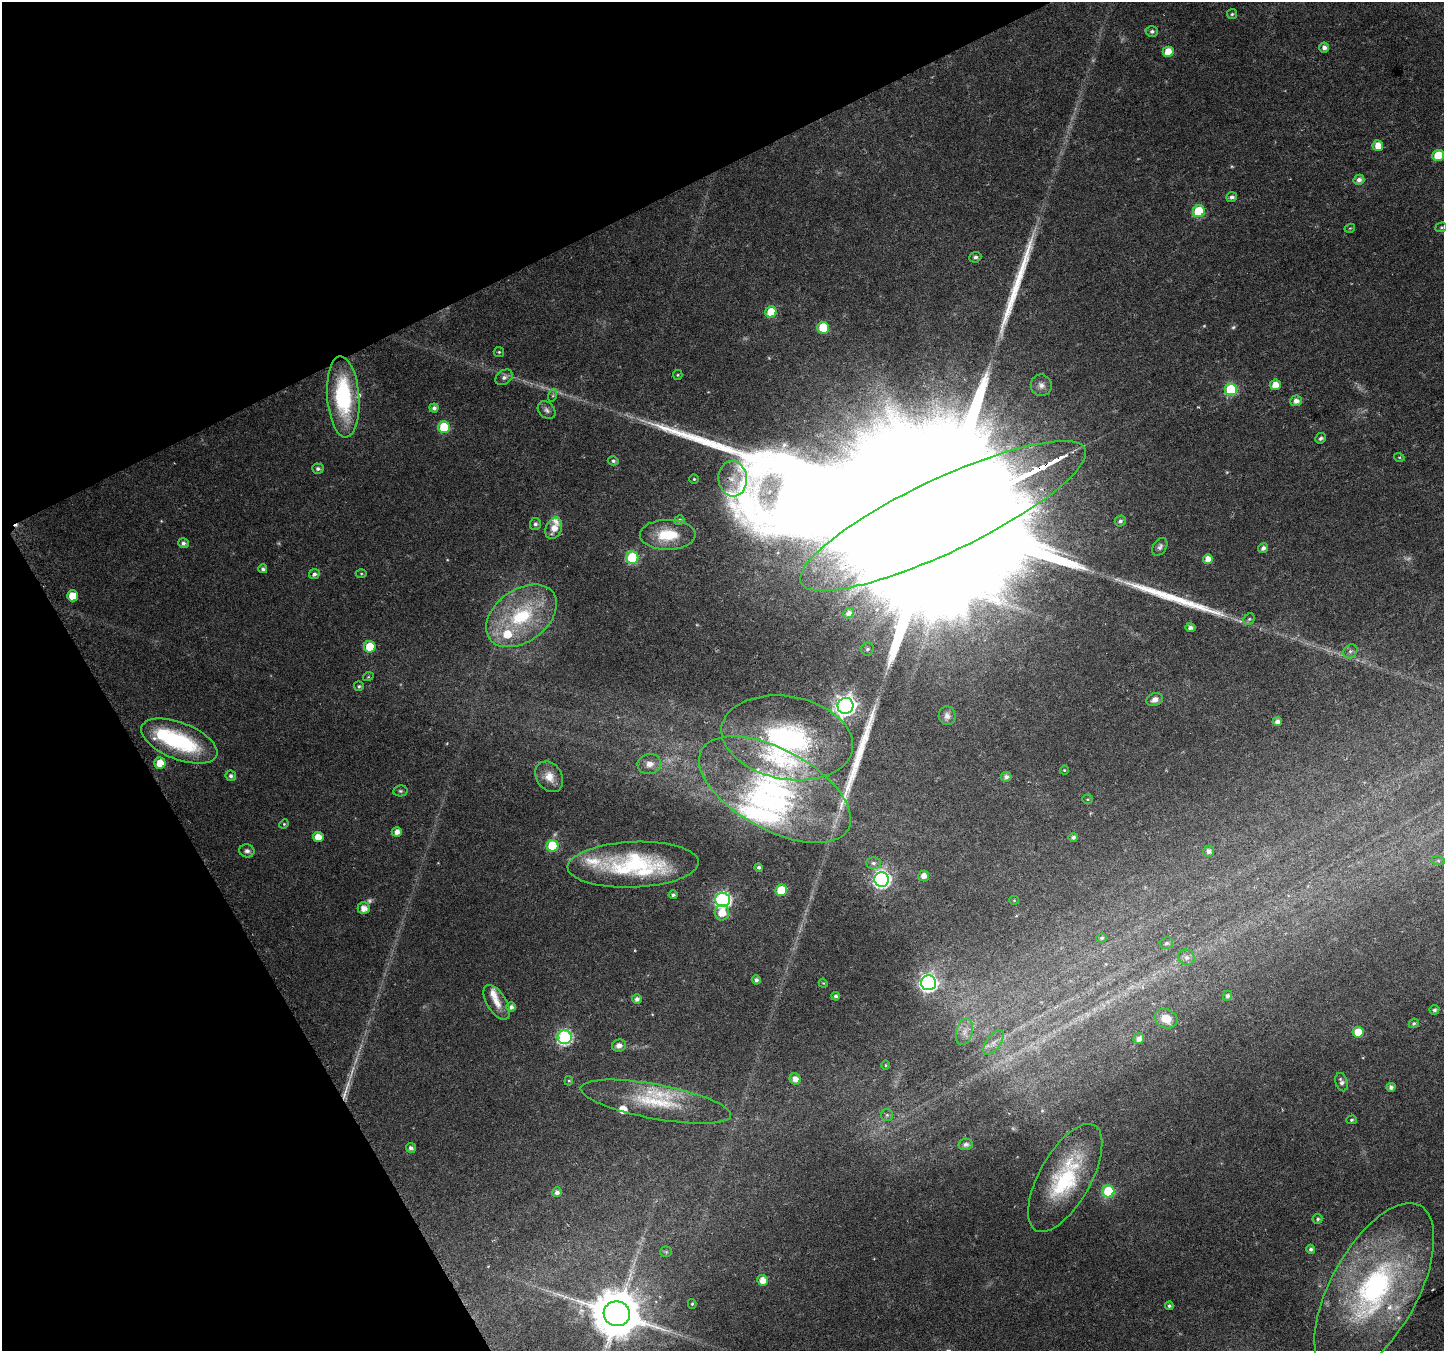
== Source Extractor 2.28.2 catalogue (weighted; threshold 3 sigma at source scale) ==
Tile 5 of 4 x 4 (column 1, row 2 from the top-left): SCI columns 11-1452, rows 2866-4214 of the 5792 x 5669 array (HDU 1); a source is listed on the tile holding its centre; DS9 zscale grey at full resolution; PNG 1446 x 1353 px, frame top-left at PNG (2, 2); each listed source drawn as its Kron ellipse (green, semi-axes under 4 px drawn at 4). Shown black and unused: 25% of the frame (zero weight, under 5 of 9 exposures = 1% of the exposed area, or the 3 px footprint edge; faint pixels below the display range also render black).
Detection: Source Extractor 2.28.2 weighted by HDU 2 'WHT'; one run over the whole footprint, this tile lists its part. Background 0.0131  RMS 0.0021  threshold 0.0087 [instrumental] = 3 sigma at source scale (4.09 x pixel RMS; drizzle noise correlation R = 1.36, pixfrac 0.8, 0.0396/0.0396 arcsec/px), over >= 5 px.
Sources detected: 155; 5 too faint to see at this stretch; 1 inside a brighter object's white glare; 1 cosmic-ray / hot-pixel residue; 4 long thin detections or spike segments (spike, bleed or trail) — neither listed nor drawn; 13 inside a brighter listed object's ellipse — not listed separately; the other 131 listed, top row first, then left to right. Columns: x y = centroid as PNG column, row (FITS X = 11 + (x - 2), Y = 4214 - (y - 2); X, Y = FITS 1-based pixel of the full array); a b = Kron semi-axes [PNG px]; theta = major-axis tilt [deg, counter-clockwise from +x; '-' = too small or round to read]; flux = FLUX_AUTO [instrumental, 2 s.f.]
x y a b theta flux
1232 14 5 5 - 0.33
1152 31 6 5 - 0.52
1324 47 5 5 - 0.86
1168 52 5 5 - 3.6
1378 146 5 5 - 2.9
1438 155 6 5 - 5.1
1359 180 5 5 - 0.9
1231 197 5 4 - 0.66
1199 211 6 6 - 12
1441 227 6 4 19 0.29
1350 228 5 3 - 0.19
975 257 6 5 - 0.55
771 312 6 5 - 5.5
823 328 6 6 - 8.9
499 352 5 5 - 0.3
678 375 5 4 - 0.23
504 377 9 7 32 0.86
1041 385 11 10 - 1.2
1275 385 5 5 - 2.2
1231 389 6 6 - 15
553 395 6 4 73 0.32
343 397 40 16 -86 21
1296 401 6 5 - 1.2
434 408 4 4 - 0.72
547 410 10 7 -45 0.75
444 427 6 6 - 9.4
1321 438 6 5 - 0.52
1399 457 5 3 - 0.21
613 461 5 4 - 0.45
318 469 6 5 - 0.54
694 479 5 5 - 0.27
733 479 18 14 -84 3.1
943 516 157 36 25 66000
679 520 5 4 - 0.46
1120 521 6 5 - 0.54
535 524 6 5 - 0.53
554 528 11 8 68 2.2
668 535 28 15 0 7.3
183 543 5 5 - 0.71
1160 547 10 6 57 0.64
1263 548 5 4 - 0.8
632 558 6 6 - 16
1208 559 5 5 - 1.9
263 569 4 4 - 0.54
314 574 5 5 - 0.69
361 574 5 3 - 0.22
72 596 5 5 - 3.4
849 613 5 5 - 0.47
521 616 39 26 36 18
1249 619 6 5 - 0.36
1190 628 5 4 - 0.68
370 647 6 6 - 6
867 649 6 6 - 0.56
1350 651 8 6 43 0.66
368 677 5 3 - 0.18
359 686 5 5 - 0.3
1155 699 8 6 21 1
845 706 8 8 - 130
947 716 9 8 - 0.87
1277 722 5 4 - 1.1
787 738 66 41 -11 33
179 741 40 18 -21 20
160 763 5 5 - 3.1
649 764 12 10 8 1.8
1064 770 4 4 - 0.21
231 776 5 5 - 0.59
549 777 16 12 -57 2.4
1006 777 5 5 - 0.74
775 789 83 40 -28 43
400 791 7 5 11 0.4
1087 799 5 4 - 0.27
284 824 5 4 - 0.22
397 832 5 5 - 1.3
318 837 5 5 - 2.3
1073 837 5 4 - 0.56
552 846 6 6 - 10
247 851 7 6 - 0.69
1209 851 6 5 - 0.8
1438 861 7 4 -1 0.33
873 863 7 5 -1 0.57
633 865 65 23 2 23
759 867 4 4 - 0.46
924 876 5 5 - 1.6
882 879 7 7 - 65
781 890 6 5 - 8
673 895 4 4 - 0.46
723 900 7 7 - 50
1014 900 5 4 - 0.2
364 908 6 6 - 1.7
722 913 8 7 - 2.9
1102 938 5 4 - 0.36
1166 943 7 6 - 0.48
1186 957 8 7 - 0.84
756 980 5 4 - 0.54
823 983 5 3 - 0.18
928 983 7 7 - 80
836 996 4 4 - 0.48
1227 996 5 4 - 0.52
637 999 5 5 - 0.77
497 1002 19 9 -58 2.4
511 1007 5 5 - 0.85
1434 1010 5 4 - 0.39
1166 1019 12 9 -24 2.7
1414 1023 5 4 - 0.32
965 1032 13 8 74 1.5
1358 1032 5 5 - 3.9
565 1037 7 7 - 40
1139 1039 6 5 - 1.2
994 1042 14 7 52 1.4
619 1046 7 6 - 0.96
886 1065 5 3 - 0.19
795 1079 6 5 - 1.5
569 1081 5 4 - 0.25
1342 1082 9 6 -72 0.8
1391 1087 4 4 - 0.85
656 1102 76 17 -10 12
887 1115 6 6 - 0.37
1351 1120 5 4 - 0.33
966 1144 7 5 12 0.56
411 1148 5 5 - 0.74
1065 1178 60 25 61 21
1108 1191 6 6 - 14
557 1192 5 5 - 0.92
1318 1219 5 5 - 0.37
1311 1249 4 4 - 0.5
666 1252 5 5 - 0.26
763 1280 5 5 - 2.1
1374 1289 95 43 61 53
692 1304 5 4 - 0.27
1169 1306 4 4 - 0.35
617 1314 13 12 - 1100
Overlapping masked pixels (flux is a lower limit): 1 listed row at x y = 943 516